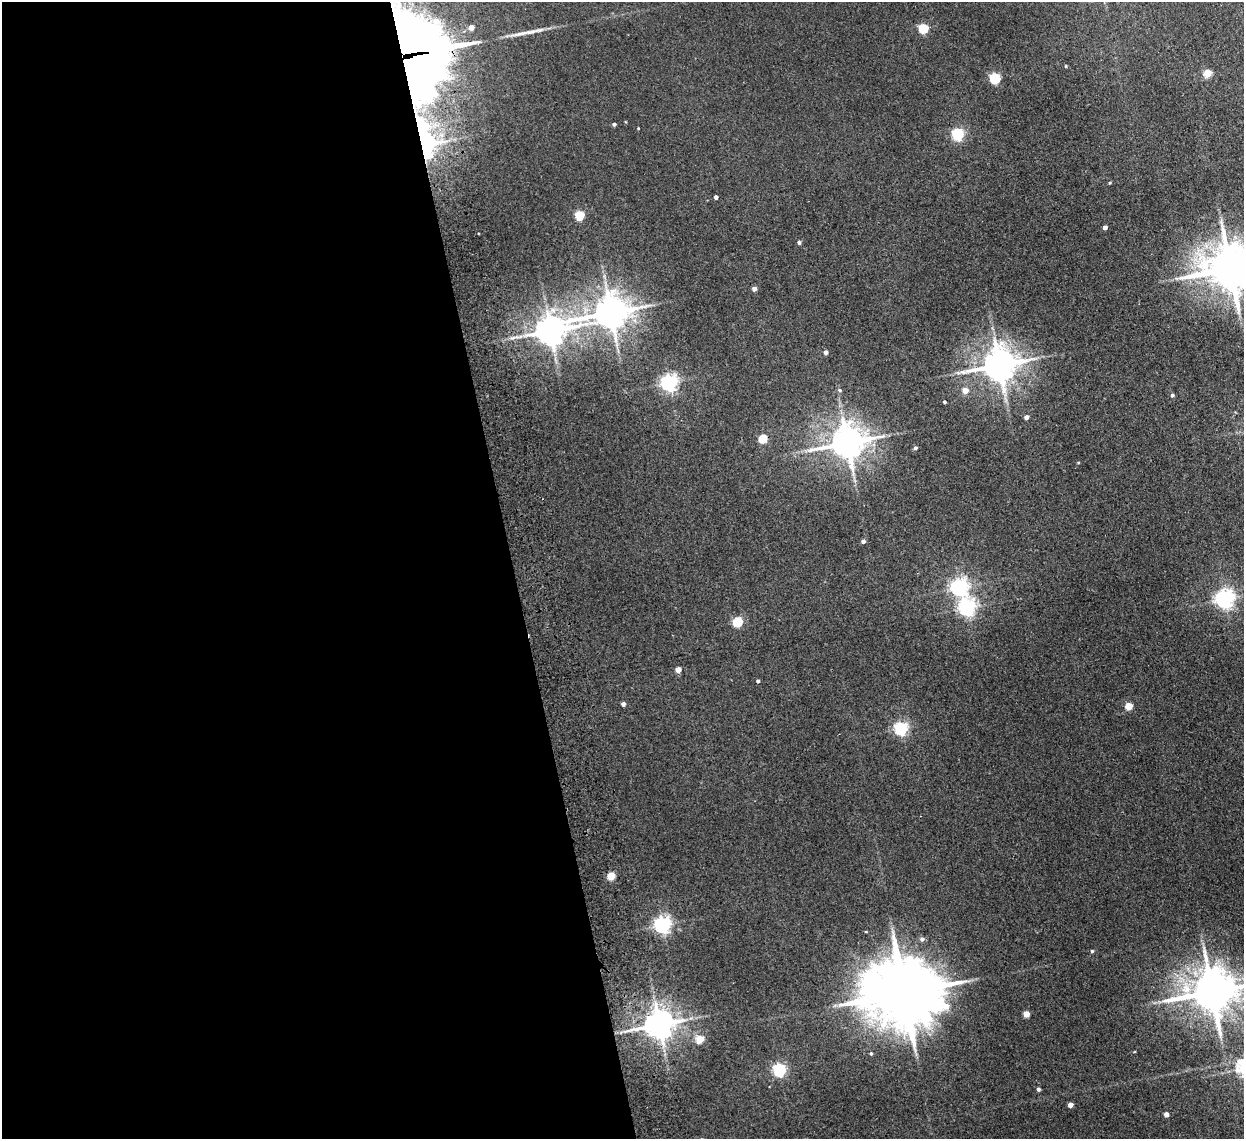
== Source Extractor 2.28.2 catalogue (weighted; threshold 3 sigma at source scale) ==
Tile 9 of 4 x 4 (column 1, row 3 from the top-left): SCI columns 53-1294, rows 1291-2427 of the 5072 x 4970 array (HDU 1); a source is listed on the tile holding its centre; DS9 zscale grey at full resolution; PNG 1246 x 1141 px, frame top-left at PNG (2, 2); no overlay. Shown black and unused: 41% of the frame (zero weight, under 2 of 3 exposures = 3% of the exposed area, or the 3 px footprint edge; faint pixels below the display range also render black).
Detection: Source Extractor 2.28.2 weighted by HDU 2 'WHT'; one run over the whole footprint, this tile lists its part. Background 0.0701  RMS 0.01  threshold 0.0462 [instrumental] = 3 sigma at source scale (4.5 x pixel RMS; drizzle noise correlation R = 1.50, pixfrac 1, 0.05/0.05 arcsec/px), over >= 5 px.
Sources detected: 58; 2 inside a brighter object's white glare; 1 long thin detection or spike segment (spike, bleed or trail) — not listed; the other 55 listed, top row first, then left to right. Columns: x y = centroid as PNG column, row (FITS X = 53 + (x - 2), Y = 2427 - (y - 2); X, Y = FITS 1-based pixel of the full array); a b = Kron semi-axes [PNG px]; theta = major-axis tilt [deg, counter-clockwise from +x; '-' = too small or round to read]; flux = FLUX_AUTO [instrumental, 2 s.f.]
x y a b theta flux
471 27 5 5 - 6.9
923 28 5 5 - 58
410 45 54 34 -10 2100
1066 66 4 3 - 0.86
1207 73 5 4 - 32
995 78 5 5 - 97
614 124 4 3 - 2
638 128 3 2 - 0.67
958 134 5 5 - 120
424 145 14 10 80 560
1110 183 5 3 - 0.99
716 197 4 3 - 2.7
579 215 5 5 - 51
1105 227 4 4 - 4.7
799 242 4 4 - 2.2
1230 268 14 12 6 4700
754 289 4 4 - 4.4
610 312 11 9 16 2400
550 331 9 8 - 1700
825 352 4 4 - 3.6
999 365 10 9 - 2300
669 382 6 6 - 380
840 390 5 4 - 1.5
965 390 5 5 - 11
1172 395 5 4 - 2.2
944 402 3 3 - 1.4
1026 417 4 4 - 3.8
763 438 5 5 - 42
847 443 10 9 - 2300
915 448 5 4 - 2.1
863 541 4 4 - 3.4
959 587 6 6 - 370
1224 599 6 6 - 480
967 607 6 6 - 370
737 622 5 5 - 61
678 670 4 4 - 11
758 681 4 3 - 1.8
623 704 4 4 - 3.9
1129 706 5 4 - 28
901 728 5 5 - 200
611 876 5 4 - 30
662 925 6 6 - 380
866 932 4 3 - 0.7
922 939 6 5 - 3.1
1092 951 4 4 - 1.3
904 992 22 17 1 11000
1212 992 13 11 13 4100
1026 1014 4 4 - 16
659 1024 9 8 - 1800
700 1039 5 5 - 28
871 1053 4 4 - 1.2
779 1070 5 5 - 180
1038 1089 4 4 - 2.2
1070 1105 4 4 - 6.9
1166 1114 4 4 - 5.4
Overlapping masked pixels (flux is a lower limit): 3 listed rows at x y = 410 45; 424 145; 659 1024
Isophote crosses this tile's border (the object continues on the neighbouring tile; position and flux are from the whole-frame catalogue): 3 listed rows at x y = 410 45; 1230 268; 1212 992